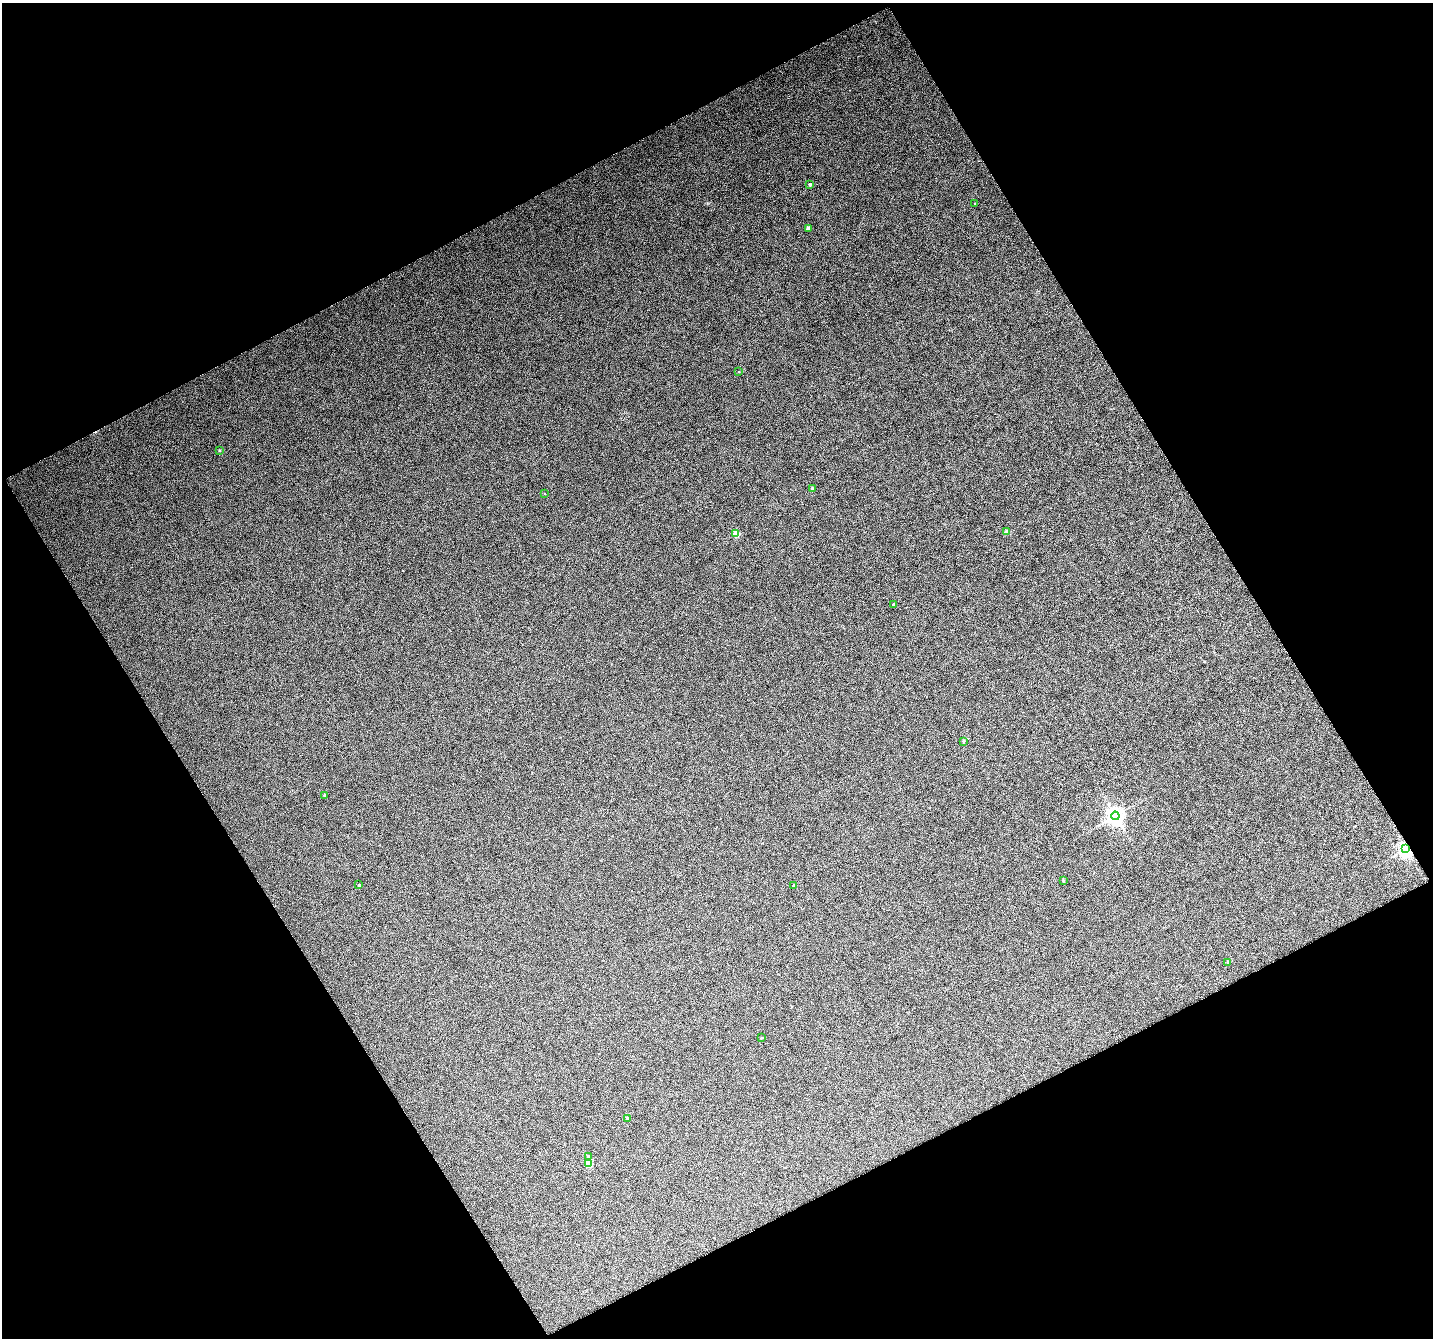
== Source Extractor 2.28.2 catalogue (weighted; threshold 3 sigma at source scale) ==
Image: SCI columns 3-2864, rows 126-2796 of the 2913 x 2913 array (HDU 1 of 3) = the unmasked area's bounding box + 8 px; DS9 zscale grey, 2 x 2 block average (1 PNG px = mean of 2 x 2 image px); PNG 1435 x 1340 px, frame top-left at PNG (2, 3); each listed source drawn as its Kron ellipse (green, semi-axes under 4 px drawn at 4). Shown black and unused: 47% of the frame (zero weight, under 4 of 8 exposures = <1% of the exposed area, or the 3 px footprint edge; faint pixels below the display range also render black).
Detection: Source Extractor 2.28.2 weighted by HDU 2 'WHT'. Background 0.0916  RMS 0.31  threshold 1.26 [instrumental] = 3 sigma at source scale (4.09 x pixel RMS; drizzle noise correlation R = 1.36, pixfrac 0.8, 0.05/0.05 arcsec/px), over >= 5 px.
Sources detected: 22; all 22 listed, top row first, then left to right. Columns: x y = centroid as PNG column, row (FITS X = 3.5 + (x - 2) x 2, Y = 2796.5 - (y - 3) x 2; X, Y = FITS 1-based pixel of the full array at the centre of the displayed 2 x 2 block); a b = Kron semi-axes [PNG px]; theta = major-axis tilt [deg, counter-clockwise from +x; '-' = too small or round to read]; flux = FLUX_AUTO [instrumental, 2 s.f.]
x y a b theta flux
810 184 2 2 - 180
974 204 2 2 - 30
808 229 2 2 - 550
739 372 2 2 - 24
220 450 2 2 - 58
812 489 2 2 - 230
545 494 2 2 - 22
1007 531 2 2 - 550
736 534 3 3 - 1500
893 604 2 2 - 120
963 741 3 3 - 50
325 795 2 2 - 140
1115 816 4 4 - 30000
1406 849 4 3 - 21000
1063 881 2 2 - 86
359 885 2 2 - 92
794 885 2 2 - 160
1228 962 3 2 - 52
761 1038 2 2 - 52
627 1118 2 2 - 160
588 1156 3 2 - 150
588 1163 3 3 - 1900
Overlapping masked pixels (flux is a lower limit): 1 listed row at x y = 1406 849
Diffuse or blended objects may show on this block-average render without a row.